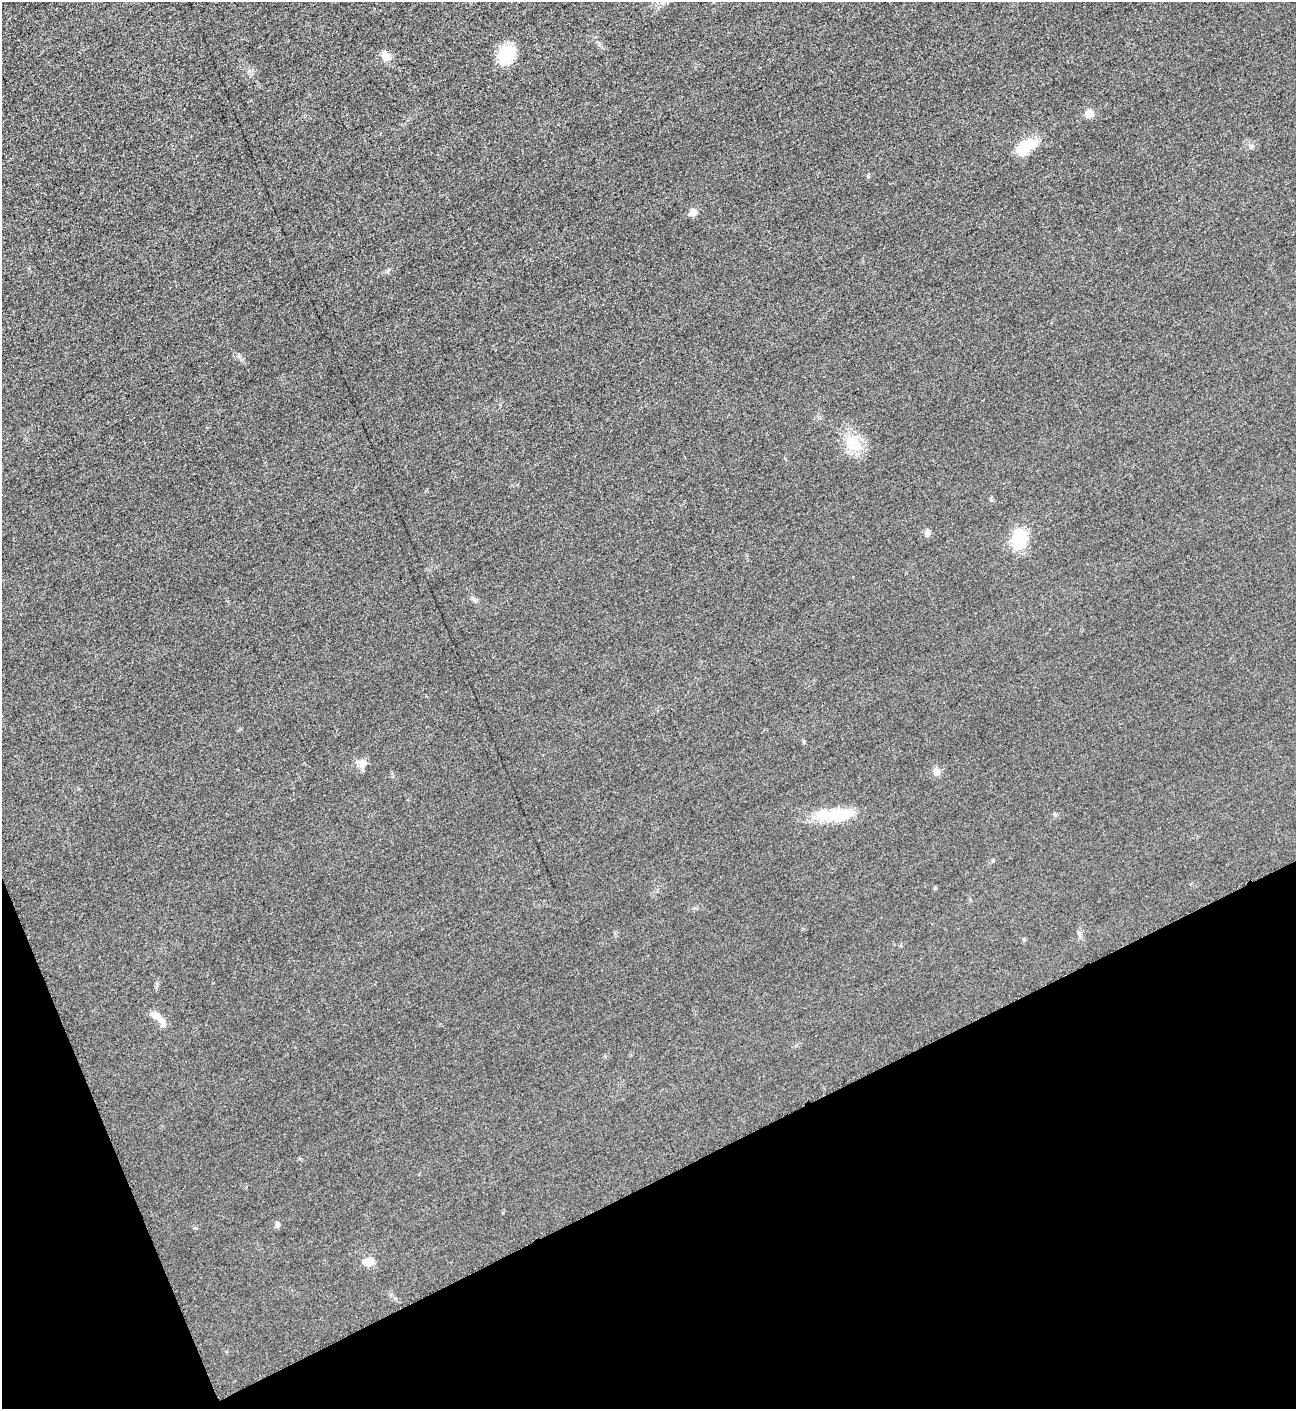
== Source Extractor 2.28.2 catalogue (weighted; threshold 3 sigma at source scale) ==
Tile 14 of 4 x 4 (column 2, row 4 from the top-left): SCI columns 1594-2887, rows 12-1418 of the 5640 x 5648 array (HDU 1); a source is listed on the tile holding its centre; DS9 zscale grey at full resolution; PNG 1298 x 1411 px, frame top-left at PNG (2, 2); no overlay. Shown black and unused: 20% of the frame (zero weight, under 3 of 5 exposures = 1% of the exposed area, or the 3 px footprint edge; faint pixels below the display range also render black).
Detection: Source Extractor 2.28.2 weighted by HDU 2 'WHT'; one run over the whole footprint, this tile lists its part. Background 0.0192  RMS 0.0051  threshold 0.0228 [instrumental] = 3 sigma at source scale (4.5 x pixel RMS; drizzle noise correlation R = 1.50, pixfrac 1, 0.05/0.05 arcsec/px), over >= 5 px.
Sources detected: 18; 1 inside a brighter object's white glare — not listed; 1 inside a brighter listed object's ellipse — not listed separately; the other 16 listed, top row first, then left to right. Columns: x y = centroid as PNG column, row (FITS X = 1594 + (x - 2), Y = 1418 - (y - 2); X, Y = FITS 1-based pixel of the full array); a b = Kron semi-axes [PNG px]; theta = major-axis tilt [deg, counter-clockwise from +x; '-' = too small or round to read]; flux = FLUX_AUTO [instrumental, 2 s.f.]
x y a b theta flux
507 54 16 14 65 21
385 56 14 10 -52 4
1089 114 9 8 - 4.1
1251 146 6 4 -18 0.87
1026 147 25 13 35 14
693 212 6 5 - 6.5
852 443 24 18 -59 12
927 533 8 7 - 1.5
1019 539 17 13 80 23
474 600 7 4 19 0.96
362 764 12 10 77 3.6
936 771 9 9 - 2.6
835 814 35 19 6 15
157 1017 26 8 -40 5.1
277 1225 8 5 84 1.1
368 1262 13 8 7 5.4
Unlisted compact peaks at least as high as the median listed source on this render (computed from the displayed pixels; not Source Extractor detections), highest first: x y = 387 271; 868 176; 993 861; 1055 815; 239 357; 804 741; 195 1228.